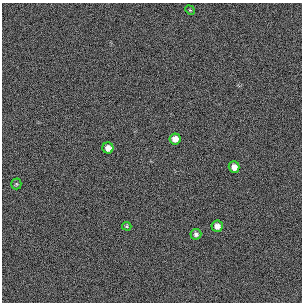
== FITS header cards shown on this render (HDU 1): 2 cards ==
NAXIS1  =                  300 / length of original image axis
NAXIS2  =                  300 / length of original image axis

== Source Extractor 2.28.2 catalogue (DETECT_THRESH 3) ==
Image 300 x 300 px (HDU 1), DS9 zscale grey, 1 PNG px = 1 image px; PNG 304 x 304 px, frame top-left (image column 1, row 300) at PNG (2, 3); each listed source drawn as its Kron ellipse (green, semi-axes under 4 px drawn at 4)
Background 384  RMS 66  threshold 199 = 3 sigma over >= 5 px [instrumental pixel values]
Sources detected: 8; all 8 listed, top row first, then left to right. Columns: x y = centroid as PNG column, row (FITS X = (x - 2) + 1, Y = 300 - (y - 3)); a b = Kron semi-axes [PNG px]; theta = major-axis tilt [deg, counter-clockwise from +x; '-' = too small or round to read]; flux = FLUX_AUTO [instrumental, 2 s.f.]
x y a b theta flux
190 10 5 4 - 4700
175 139 6 5 - 32000
108 148 5 5 - 26000
234 167 5 5 - 26000
16 184 5 5 - 5800
127 226 5 4 - 5500
217 226 6 5 - 24000
196 234 5 5 - 12000